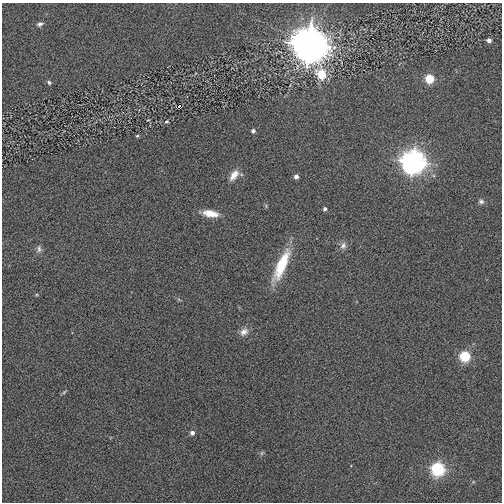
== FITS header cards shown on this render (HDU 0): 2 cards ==
NAXIS1  =                  500
NAXIS2  =                  500

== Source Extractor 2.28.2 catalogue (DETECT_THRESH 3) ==
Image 500 x 500 px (HDU 0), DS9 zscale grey, 1 PNG px = 1 image px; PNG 504 x 504 px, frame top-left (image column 1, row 500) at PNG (2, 3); no overlay
Background 0.00376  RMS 0.046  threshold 0.138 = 3 sigma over >= 5 px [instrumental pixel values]
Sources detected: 27; all 27 listed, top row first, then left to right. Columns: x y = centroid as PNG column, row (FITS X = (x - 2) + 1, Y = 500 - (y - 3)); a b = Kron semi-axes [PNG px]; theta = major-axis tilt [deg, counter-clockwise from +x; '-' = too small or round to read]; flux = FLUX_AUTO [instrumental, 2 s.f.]
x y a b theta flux
40 24 8 5 24 9.5
489 40 4 4 - 16
309 45 11 10 - 11000
321 74 7 5 -62 140
429 79 5 5 - 150
49 82 5 4 - 7.1
179 106 4 3 - 25
148 120 3 2 - 2.6
166 121 5 4 - 4.2
253 131 4 4 - 9.7
137 136 4 4 - 3.8
413 162 9 8 - 2700
234 175 16 8 55 30
296 177 4 4 - 14
481 201 8 6 -21 8.8
266 206 7 4 -73 3.9
325 209 4 4 - 8.1
210 213 18 8 -9 47
343 246 10 8 73 15
39 249 10 7 86 12
281 265 39 11 66 130
244 332 12 9 42 20
465 356 6 6 - 240
64 392 7 4 46 4.4
192 433 5 5 - 12
262 453 6 6 - 5.3
438 469 6 6 - 510